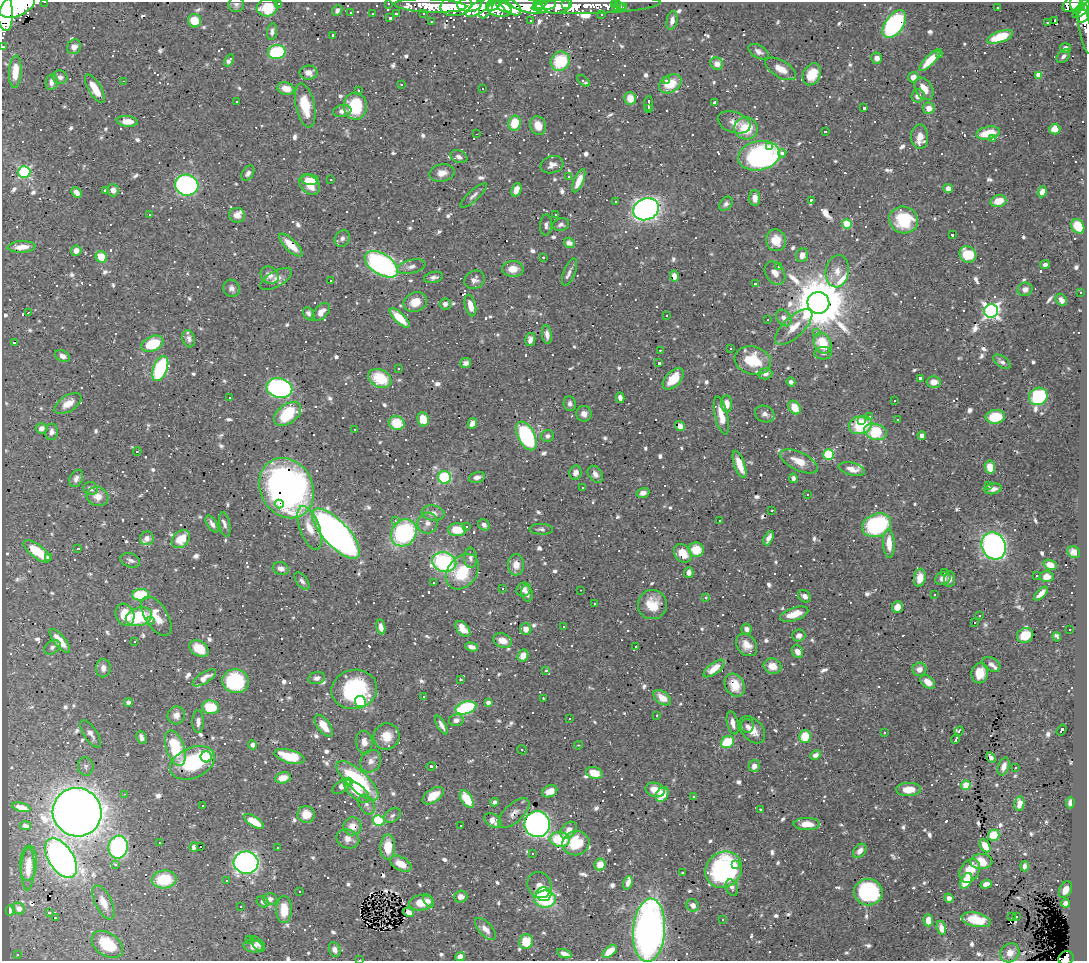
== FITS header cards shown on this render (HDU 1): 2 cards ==
NAXIS1  =                 1085
NAXIS2  =                  959

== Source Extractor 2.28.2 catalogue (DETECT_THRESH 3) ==
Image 1085 x 959 px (HDU 1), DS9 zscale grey, 1 PNG px = 1 image px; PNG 1089 x 963 px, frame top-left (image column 1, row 959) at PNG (2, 2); each listed source drawn as its Kron ellipse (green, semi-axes under 4 px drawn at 4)
Background 0.675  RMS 0.017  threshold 0.0499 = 3 sigma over >= 5 px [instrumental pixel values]
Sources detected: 1269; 3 with non-positive FLUX_AUTO (blend fragments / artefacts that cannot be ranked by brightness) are neither listed nor drawn; of the other 1266, the 500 brightest by FLUX_AUTO listed and drawn (766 fainter detections omitted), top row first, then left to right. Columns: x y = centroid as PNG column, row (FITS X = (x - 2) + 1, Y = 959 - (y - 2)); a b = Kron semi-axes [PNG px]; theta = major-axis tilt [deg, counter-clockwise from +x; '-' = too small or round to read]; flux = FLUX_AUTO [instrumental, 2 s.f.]
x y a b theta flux
45 2 3 2 - 5.7
278 3 3 3 - 6.8
388 3 3 3 - 12
566 4 4 3 - 170
614 4 3 3 - 12
1072 4 10 7 40 250
1076 4 10 6 -87 400
17 5 19 10 25 4100
236 5 8 7 - 3.7
456 5 16 10 14 1500
469 5 12 7 5 1300
493 5 7 5 31 600
526 5 19 7 -16 2400
538 5 5 3 - 550
546 5 10 5 3 1200
558 5 14 7 10 640
596 5 64 8 2 600
1085 5 7 5 44 300
430 6 36 7 -2 790
480 6 17 6 34 840
503 6 9 6 -39 710
620 6 6 3 -41 11
624 6 3 3 - 5.7
486 7 12 6 66 790
511 7 12 6 -36 1100
997 7 3 3 - 130
267 8 10 8 5 36
615 8 4 3 - 13
499 9 12 8 -11 750
4 10 21 8 -84 4500
337 10 5 5 - 4.7
1081 10 11 4 40 510
351 12 3 3 - 3.8
372 13 3 3 - 3.8
396 14 3 3 - 4.2
424 14 3 3 - 5.3
601 14 3 3 - 5.4
1083 14 9 6 73 560
390 18 4 3 - 6
672 20 9 5 80 6.9
194 21 7 6 - 21
431 21 3 3 - 5.1
531 21 3 3 - 4.5
1055 21 3 3 - 550
1047 23 3 3 - 34
894 24 16 9 54 210
1085 29 25 6 -79 91
272 32 8 5 80 4.3
333 35 3 3 - 6.4
1000 37 13 5 20 41
3 46 3 3 - 16
74 47 7 7 - 6.9
1066 48 5 5 - 5
277 52 9 7 11 89
759 52 11 6 -28 5.6
940 55 3 3 - 35
1063 56 8 5 47 4
877 58 5 5 - 7
229 60 7 4 57 3.8
930 60 15 5 46 27
560 61 10 9 - 55
717 64 6 6 - 8.9
781 69 17 8 -30 14
15 72 16 6 87 23
309 73 9 7 1 8.3
812 74 11 8 61 24
1039 75 4 4 - 22
60 77 7 6 - 4.3
913 77 5 5 - 9.1
123 81 3 2 - 11
583 81 7 3 -39 4.8
667 81 3 3 - 6.9
52 82 8 6 81 7.4
401 84 3 3 - 29
670 84 12 8 30 28
95 89 16 6 -59 24
286 89 9 6 -16 16
482 89 3 3 - 5.3
924 89 12 8 -58 15
358 90 3 3 - 16
918 96 7 6 - 7
630 98 6 5 - 18
237 101 3 3 - 15
715 102 3 3 - 5
649 103 8 3 86 11
305 106 22 9 -78 36
355 106 13 11 -87 58
864 108 3 3 - 6.5
929 108 6 6 - 11
649 109 4 2 - 3.8
342 111 9 6 10 6.7
127 121 10 5 -8 17
734 122 17 10 -20 11
515 123 7 6 - 30
538 126 9 7 -67 16
746 128 12 11 - 39
1055 129 5 5 - 14
825 131 3 3 - 3.8
988 133 12 6 12 30
477 134 3 2 - 3.9
920 137 12 8 -87 13
993 139 3 3 - 46
770 146 3 3 - 4.2
782 153 4 4 - 12
759 156 21 14 11 230
459 157 9 6 -21 4.9
552 165 11 8 16 7.4
24 172 6 6 - 130
248 173 8 5 57 4.4
442 173 13 8 11 11
568 177 3 3 - 5.7
310 180 9 5 -5 14
331 180 3 3 - 12
579 181 12 5 67 16
187 185 12 10 -10 290
310 185 12 8 -45 26
948 189 5 4 - 11
106 190 3 3 - 32
113 190 6 5 - 7.1
516 190 7 5 68 10
76 192 6 4 -44 8.1
1042 192 5 4 - 13
473 195 17 5 41 5
755 198 8 5 -88 8.3
811 200 3 3 - 6.2
998 201 8 5 16 22
616 202 3 3 - 640
726 204 8 5 49 4
646 209 13 10 21 630
150 214 4 3 - 5.9
237 215 8 7 - 7.7
556 215 4 3 - 7.4
904 220 14 13 - 66
847 224 5 4 - 58
546 225 10 6 86 4.3
561 225 8 6 13 4
1078 226 8 6 -58 35
952 235 3 3 - 5.8
342 238 8 7 - 4.4
776 240 11 10 - 18
569 243 5 5 - 4.6
291 245 15 6 -43 25
22 247 14 5 3 14
76 251 5 5 - 8.5
968 254 9 7 -38 45
802 255 7 6 - 9.1
101 257 6 5 - 28
543 257 3 3 - 37
381 264 18 10 -33 270
1045 264 5 4 - 4.3
411 266 14 7 13 6.3
778 267 3 3 - 5
513 269 10 8 1 15
837 271 16 11 80 14
569 272 14 6 68 5.3
775 273 13 9 -58 9.9
270 275 10 8 -40 8.5
674 276 5 4 - 7.8
433 277 9 5 12 4.3
276 279 18 7 30 8.9
331 280 3 3 - 37
474 280 10 8 30 5.9
755 284 3 3 - 9.2
232 288 9 8 - 4.9
1025 289 7 6 - 6
1081 292 3 3 - 10
1061 300 7 5 -53 6.2
415 302 12 9 21 18
818 303 11 10 - 8500
445 304 6 5 - 5.1
470 306 11 5 -76 13
991 311 7 7 - 420
28 312 4 2 - 5.9
321 312 11 6 47 9.4
309 314 7 5 -55 5.4
666 316 3 3 - 17
400 318 13 5 -44 24
784 318 9 6 -53 7
768 320 3 2 - 4.9
794 327 24 10 43 21
817 333 4 3 - 5.1
547 335 9 5 -82 6.9
189 339 9 6 -73 4.4
530 340 7 5 77 5.5
14 342 3 3 - 31
823 343 11 8 -60 22
152 344 11 7 24 51
731 348 3 3 - 5.3
660 350 4 2 - 4.7
823 353 9 6 1 4.2
62 356 8 5 -28 6.3
753 360 18 14 -15 45
1002 362 10 5 -37 4.8
465 363 5 5 - 4.4
659 363 3 3 - 12
398 368 3 3 - 4.6
160 369 13 7 70 110
765 374 7 5 4 5.7
380 378 12 8 -27 47
920 378 3 3 - 13
673 379 13 7 45 27
791 382 4 4 - 4.7
934 382 7 5 5 11
279 388 13 9 -13 290
1038 396 9 8 - 82
230 397 3 3 - 20
620 398 5 4 - 5.4
894 400 3 3 - 17
68 403 15 8 33 14
570 404 7 6 - 4.4
727 404 8 5 -87 11
795 408 7 5 -55 19
287 414 15 9 37 63
584 414 8 7 - 7.2
765 414 10 8 -24 5.5
721 416 19 6 -77 17
870 417 3 3 - 4.8
995 417 9 7 6 41
423 419 7 5 -82 21
897 419 3 3 - 23
861 420 3 3 - 32
397 423 8 7 - 33
472 423 6 4 62 9.1
861 425 12 9 14 45
680 426 5 4 - 8.2
41 428 5 5 - 7.1
355 429 3 3 - 22
51 432 8 6 83 5.8
875 432 11 8 -15 67
526 436 15 8 -62 150
547 436 6 6 - 3.9
922 436 4 4 - 9.3
137 451 4 3 - 11
828 455 5 5 - 91
799 461 20 9 -26 18
739 464 14 5 -70 22
990 467 6 5 - 26
852 469 13 6 -14 9.9
576 473 7 6 - 4.3
595 474 9 6 -55 6
444 477 6 6 - 69
477 477 8 5 13 5.9
76 478 9 6 63 4.9
793 478 5 4 - 4
988 485 3 3 - 100
582 487 3 3 - 6
91 488 7 6 - 5.6
287 488 31 26 -61 500
993 489 8 5 10 7.2
643 493 6 5 - 5.2
807 494 3 3 - 7.6
98 497 11 9 -16 12
279 504 4 3 - 8
771 510 3 3 - 4.2
433 513 11 7 -9 9.6
395 521 3 2 - 4
719 521 3 3 - 15
427 523 10 10 - 8.1
212 524 9 5 -56 5.4
225 525 12 5 -80 4
484 525 6 5 - 3.9
877 525 15 11 24 120
467 527 3 3 - 4.7
310 528 23 10 -70 25
541 529 11 5 -2 3.8
457 530 9 6 0 27
404 533 14 12 54 140
336 534 32 12 -47 1000
147 538 7 6 - 5.6
769 538 8 4 63 7
181 539 10 7 43 18
889 544 14 5 -87 18
994 546 14 11 -64 440
78 548 3 3 - 4
696 550 7 7 - 28
37 551 16 6 -37 41
1074 552 7 5 -32 6.2
683 553 10 8 -51 22
48 557 3 3 - 12
471 558 10 6 -88 5.2
130 560 10 7 -20 4.6
444 562 12 9 -14 140
516 565 10 8 -88 11
1050 565 7 5 -22 11
281 568 8 6 -17 6.1
462 572 19 14 51 50
944 572 3 2 - 4.1
689 573 5 4 - 5.3
1036 576 3 3 - 19
1046 577 7 5 3 10
920 578 9 6 81 14
943 579 8 6 20 8.5
950 579 8 5 84 5.2
302 581 10 5 -53 4.5
434 582 3 3 - 27
502 589 3 3 - 54
524 589 7 6 - 6
580 590 3 2 - 6.1
527 593 8 5 -78 5
1041 593 9 4 45 8
141 595 8 6 4 51
935 595 3 3 - 5.3
805 596 7 5 -36 5.7
706 598 3 3 - 4.2
594 603 3 3 - 41
652 604 14 14 - 28
897 607 6 5 - 11
794 614 15 6 18 19
125 615 11 9 -69 25
980 615 3 3 - 68
156 616 22 11 -58 21
139 617 13 9 15 65
151 620 3 3 - 4.2
974 623 3 3 - 130
381 627 7 4 -79 7.1
563 627 3 3 - 4.1
463 629 9 5 -49 18
526 629 6 5 - 7.2
747 629 5 5 - 5.6
1070 630 3 3 - 18
799 635 6 6 - 6.5
1025 635 8 7 - 25
1057 637 4 3 - 8.4
60 641 14 5 -50 20
135 641 3 3 - 4.1
503 641 9 7 -20 13
747 645 12 9 -51 12
636 646 3 2 - 5
52 647 9 6 36 3.9
472 647 6 4 -17 6.4
199 648 10 7 -34 22
797 652 6 5 - 8.4
523 656 6 5 - 12
991 664 9 6 -31 4.8
772 666 9 7 -20 14
103 668 9 7 87 6.9
714 668 12 5 37 16
919 669 7 6 - 9
546 670 3 3 - 4.6
980 673 10 8 81 22
204 678 13 5 32 9.1
317 678 8 6 14 5.3
460 679 3 3 - 5.6
235 681 13 12 - 92
928 682 8 5 -39 11
735 685 12 9 -61 23
354 689 23 19 12 110
423 696 3 3 - 10
543 698 3 3 - 8.6
662 698 10 6 -35 14
360 701 6 5 - 94
128 702 4 4 - 4.7
488 703 4 3 - 4.9
210 707 8 6 -10 39
466 708 11 6 17 130
176 715 9 8 - 7.7
656 715 3 3 - 180
569 719 3 3 - 29
456 720 7 6 - 6.5
198 722 11 5 -89 5.1
733 723 12 5 -77 9.3
441 725 10 4 -61 6.1
324 726 13 6 -53 18
747 726 7 6 - 4.2
752 730 15 10 -47 14
1061 730 6 3 53 19
959 731 5 3 - 4.8
884 733 3 3 - 16
91 734 15 6 -56 6.6
387 736 13 12 - 21
141 737 7 4 -68 4.6
805 737 6 6 - 31
955 740 4 3 - 18
364 742 11 8 -83 10
727 742 7 5 30 46
253 745 4 4 - 5.1
578 745 4 3 - 6.8
175 748 18 9 -71 55
522 750 5 3 - 5.4
815 755 5 4 - 5.7
289 756 15 6 -16 42
206 757 5 5 - 110
991 757 5 3 - 4.9
371 761 12 9 55 8.6
192 763 23 15 23 83
86 766 9 8 - 4.3
431 766 5 3 - 15
754 766 6 5 - 6.9
1004 766 9 5 71 7.9
1016 768 3 3 - 5.2
594 773 8 6 -16 19
283 778 8 5 14 13
348 781 3 3 - 46
358 781 27 10 -42 120
966 785 4 4 - 47
341 786 10 5 37 8
909 789 12 6 1 20
655 790 10 7 -17 20
357 791 15 7 -40 26
550 791 8 5 25 13
124 794 3 2 - 42
662 794 8 5 59 20
433 796 12 6 34 20
693 796 3 2 - 15
467 799 10 5 -59 30
495 802 4 4 - 4.2
1070 802 6 4 85 6.3
1019 804 7 5 80 9.3
366 805 10 7 -62 5.3
203 806 3 3 - 10
21 807 9 4 -14 8.8
760 809 3 2 - 44
77 812 24 24 - 1800
514 813 19 9 43 9.5
306 814 8 8 - 16
392 815 9 6 34 3.8
493 820 9 6 -33 11
254 821 11 5 -31 24
379 821 6 5 - 94
537 824 13 12 - 640
807 824 13 6 -1 13
461 825 3 3 - 9.5
26 826 5 4 - 3.8
352 826 9 9 - 14
569 830 10 7 50 12
994 835 6 5 - 37
348 839 12 9 -23 9.4
560 839 10 7 -7 54
160 842 3 2 - 16
576 843 13 12 - 42
201 846 3 3 - 12
985 846 7 4 -58 13
118 847 11 9 81 180
194 847 4 4 - 4.1
388 847 13 7 88 27
277 848 3 3 - 12
860 851 8 5 49 8.3
533 853 3 3 - 41
61 858 22 12 -57 750
981 862 11 7 1 20
28 863 17 8 86 12
246 863 12 11 - 610
115 864 3 3 - 56
401 864 11 6 -28 16
600 864 6 5 - 15
736 865 3 3 - 7.2
1025 866 5 4 - 4.2
28 869 21 6 88 11
724 870 19 17 41 220
970 871 13 9 58 25
682 873 3 3 - 4
164 879 12 9 4 47
226 880 3 3 - 9.2
966 881 8 5 59 32
628 883 7 4 71 6.7
986 884 5 4 - 8.4
539 885 13 11 -60 15
732 888 9 6 -70 4.6
1065 890 9 6 61 9.9
299 892 3 3 - 4.6
868 892 14 13 - 150
544 894 7 7 - 65
461 897 7 6 - 8.4
949 898 4 4 - 5.8
270 899 7 6 - 5.1
545 899 11 8 0 140
429 901 7 4 -61 3.8
103 902 18 8 -64 14
263 902 6 5 - 3.9
421 903 12 8 8 22
1066 903 4 4 - 17
693 905 6 6 - 6.6
241 906 3 3 - 58
19 908 6 5 - 7.8
10 910 5 4 - 5.6
284 910 13 8 89 24
49 912 4 3 - 7.8
408 912 5 4 - 7.9
1012 916 3 2 - 7.2
1016 916 3 3 - 9.9
55 918 3 3 - 56
723 920 3 3 - 4.4
928 920 6 5 - 14
976 920 15 7 -12 34
941 928 7 4 -74 9.9
485 929 14 6 -47 9.4
649 930 32 16 86 670
250 939 3 3 - 7.9
526 942 7 6 - 32
258 944 9 5 -45 4.2
107 945 17 11 -34 47
253 946 10 6 -12 11
335 950 7 5 -68 6.1
610 951 8 5 38 23
1010 953 10 9 - 12
18 954 3 3 - 7.7
564 954 7 4 -20 6.2
460 956 5 4 - 9.6
1066 958 8 6 24 92
360 960 3 2 - 25
At the frame edge (FLAGS 8, measured only in part): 10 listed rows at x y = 45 2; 278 3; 388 3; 17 5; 1085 5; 4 10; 1085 29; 3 46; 1066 958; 360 960
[766 fainter detections neither listed nor drawn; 3 non-positive-flux detections neither listed nor drawn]